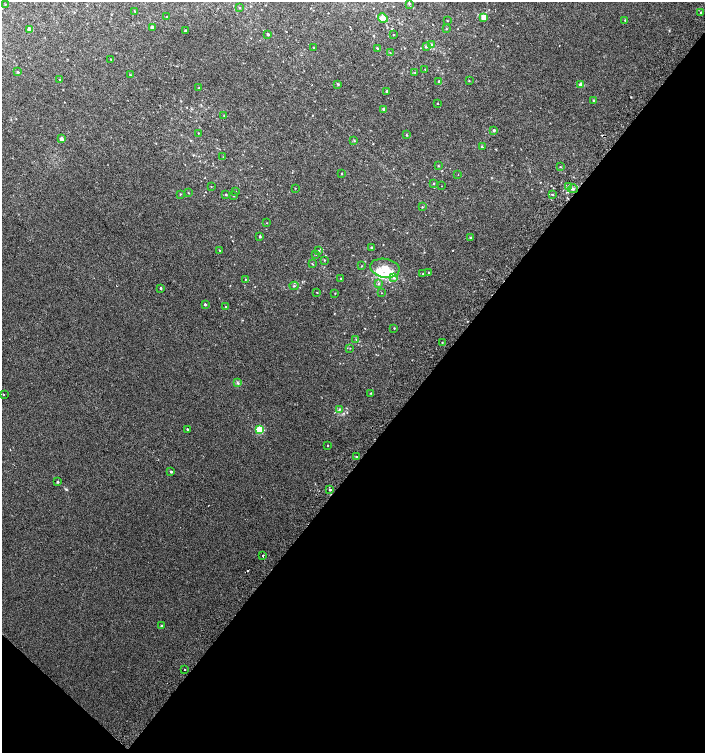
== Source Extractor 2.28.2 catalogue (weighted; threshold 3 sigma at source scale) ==
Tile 15 of 4 x 4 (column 3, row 4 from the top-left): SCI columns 3016-4420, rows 38-1539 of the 6094 x 6074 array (HDU 1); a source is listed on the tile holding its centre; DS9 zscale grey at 2 x 2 block average (1 PNG px = mean of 2 x 2 image px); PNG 707 x 755 px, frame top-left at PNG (2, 2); each listed source drawn as its Kron ellipse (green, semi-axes under 4 px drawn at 4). Shown black and unused: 41% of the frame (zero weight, under 2 of 3 exposures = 2% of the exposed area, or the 3 px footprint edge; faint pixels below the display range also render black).
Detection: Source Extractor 2.28.2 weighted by HDU 2 'WHT'; one run over the whole footprint, this tile lists its part. Background 0.0399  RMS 0.012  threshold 0.0562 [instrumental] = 3 sigma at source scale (4.5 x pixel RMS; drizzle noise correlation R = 1.50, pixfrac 1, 0.0396/0.0396 arcsec/px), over >= 5 px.
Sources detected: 113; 2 cosmic-ray / hot-pixel residue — neither listed nor drawn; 8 inside a brighter listed object's ellipse — not listed separately; the other 103 listed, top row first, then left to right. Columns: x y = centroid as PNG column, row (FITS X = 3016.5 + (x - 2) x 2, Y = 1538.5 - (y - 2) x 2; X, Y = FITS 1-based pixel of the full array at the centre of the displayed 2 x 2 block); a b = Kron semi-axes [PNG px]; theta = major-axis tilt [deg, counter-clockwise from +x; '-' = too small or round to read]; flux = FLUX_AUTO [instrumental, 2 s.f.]
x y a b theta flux
409 3 3 2 - 2.2
5 4 3 2 - 1
239 8 3 2 - 1.5
135 11 2 2 - 1.2
701 12 2 2 - 5
167 17 2 2 - 1.4
484 17 2 2 - 47
383 18 5 4 - 15
447 20 2 2 - 1.4
625 20 3 2 - 1.6
152 27 3 3 - 6.7
446 29 2 2 - 1.3
30 30 3 2 - 27
185 31 2 2 - 3
268 34 3 2 - 3.6
393 35 2 2 - 1.8
431 44 3 3 - 2.7
313 47 2 2 - 1.3
426 47 3 3 - 2.7
377 48 3 2 - 2.2
390 53 2 2 - 1.5
111 59 2 2 - 1.2
425 69 2 2 - 1
18 72 3 2 - 2.3
415 73 3 2 - 1.7
130 75 2 2 - 1.3
59 79 2 2 - 2.7
439 81 3 2 - 4.9
469 81 2 2 - 1.2
338 84 3 2 - 2
581 85 2 2 - 34
199 88 2 2 - 1.5
387 91 3 3 - 3.6
593 100 2 2 - 2.2
437 103 2 2 - 2
384 109 2 2 - 14
224 115 2 2 - 1.1
494 130 2 2 - 4.9
198 133 2 2 - 1.1
407 135 3 2 - 1.7
61 139 3 3 - 7.8
354 140 3 2 - 1.8
482 147 2 2 - 2
223 157 2 2 - 0.91
438 166 2 2 - 1.5
560 167 2 2 - 1.4
342 173 2 2 - 1.4
458 175 2 2 - 1.1
434 183 2 2 - 1.9
441 186 2 2 - 1
569 186 4 3 - 5.2
211 187 2 2 - 1.3
295 188 2 2 - 0.91
573 189 5 4 - 6.6
236 191 2 2 - 1.1
188 193 3 2 - 1.1
180 194 3 2 - 1.5
226 195 2 2 - 2.5
552 195 2 2 - 7.5
234 196 2 2 - 1.4
422 207 2 2 - 1.5
267 223 2 2 - 1
260 236 2 2 - 5
471 237 3 2 - 1.7
371 248 2 2 - 3.2
220 250 2 2 - 1.4
319 251 3 2 - 1.9
316 254 2 2 - 0.89
324 260 3 2 - 1.6
312 264 3 2 - 1.6
362 266 2 2 - 1.3
385 268 15 9 -9 33
429 272 2 2 - 1.5
423 274 2 2 - 1.9
393 277 4 4 - 4.5
341 278 2 2 - 1.4
245 279 2 2 - 1.3
379 284 4 3 - 3.7
294 286 4 2 - 2.1
161 288 2 2 - 3.9
317 292 2 2 - 3.3
335 293 2 2 - 1.3
382 293 2 2 - 0.95
205 304 2 2 - 4.7
226 307 2 2 - 2.2
394 328 2 2 - 1.7
356 339 3 2 - 1.8
442 342 2 2 - 1.3
350 348 2 2 - 0.96
238 383 4 3 - 3.4
371 393 2 2 - 1.9
3 394 2 2 - 6
339 409 3 2 - 2.3
187 429 2 2 - 8.2
259 430 3 3 - 150
328 446 2 2 - 1.5
356 457 2 2 - 2.1
171 472 2 2 - 4.1
58 482 2 2 - 3.5
330 490 3 3 - 4.1
263 556 2 2 - 10
162 626 3 2 - 4
185 669 2 2 - 4.4
Diffuse or blended objects may show on this block-average render without a row.